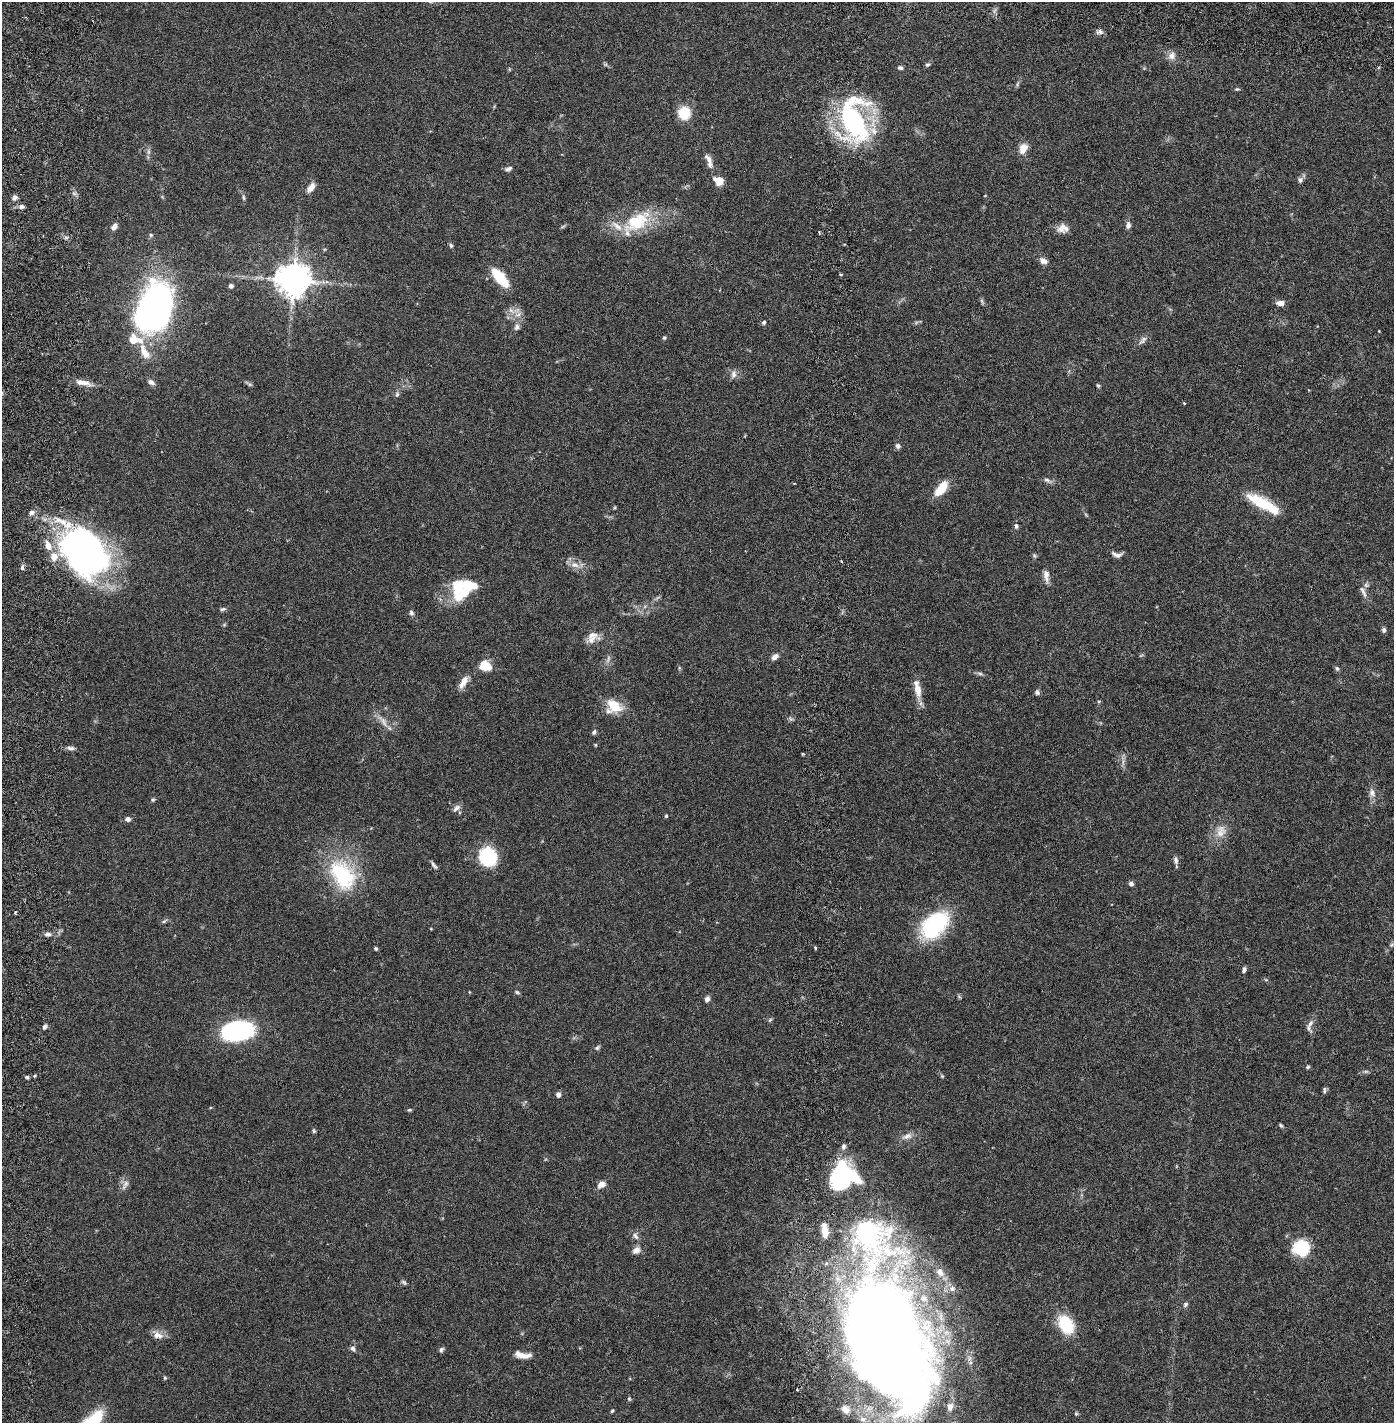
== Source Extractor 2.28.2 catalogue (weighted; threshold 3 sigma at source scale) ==
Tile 6 of 4 x 4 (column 2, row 2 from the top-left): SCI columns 1496-2887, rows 2930-4350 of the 5885 x 5856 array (HDU 1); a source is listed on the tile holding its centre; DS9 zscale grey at full resolution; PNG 1396 x 1425 px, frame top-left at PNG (2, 2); no overlay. Shown black and unused: <1% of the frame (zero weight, under 2 of 6 exposures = <1% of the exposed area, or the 3 px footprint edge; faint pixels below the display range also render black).
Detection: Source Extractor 2.28.2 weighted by HDU 2 'WHT'; one run over the whole footprint, this tile lists its part. Background 0.0405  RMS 0.004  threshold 0.0165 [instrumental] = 3 sigma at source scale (4.09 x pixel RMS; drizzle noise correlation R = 1.36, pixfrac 0.8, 0.05/0.05 arcsec/px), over >= 5 px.
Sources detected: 165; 1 too faint to see at this stretch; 5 inside a brighter object's white glare — not listed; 11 inside a brighter listed object's ellipse — not listed separately; the other 148 listed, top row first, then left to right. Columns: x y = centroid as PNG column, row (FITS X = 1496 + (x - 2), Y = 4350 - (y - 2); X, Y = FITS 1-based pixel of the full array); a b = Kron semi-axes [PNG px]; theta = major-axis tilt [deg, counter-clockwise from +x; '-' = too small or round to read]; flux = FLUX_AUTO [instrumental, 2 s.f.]
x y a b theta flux
1100 31 8 6 -1 0.72
1172 56 11 9 63 1.6
927 64 7 5 37 0.46
900 68 7 5 -12 0.54
1017 84 8 4 81 0.38
1237 89 7 4 0 0.33
684 113 10 10 - 7.1
854 120 49 29 -69 42
1023 148 13 9 62 2.4
148 152 7 4 90 0.58
709 159 15 7 -51 1.4
508 169 10 5 17 0.67
1300 180 7 6 - 0.67
719 181 12 9 -29 2.6
311 188 13 7 55 1.6
243 197 8 4 -88 0.43
14 198 6 6 - 0.95
22 206 6 6 - 0.79
637 222 40 21 32 12
1128 225 9 6 75 0.86
563 226 6 4 20 0.32
114 227 9 6 56 1.1
1062 228 14 11 49 1.9
819 232 4 3 - 0.25
151 235 6 5 - 0.41
451 245 6 4 -54 0.45
1043 261 10 7 -24 1.3
841 275 4 3 - 0.26
500 278 23 9 -49 7.8
293 280 10 10 - 420
231 286 4 4 - 0.58
982 301 10 4 -68 0.41
1281 303 8 6 4 1.6
154 308 34 22 68 130
518 314 11 6 22 1.3
764 322 5 4 - 0.45
517 327 10 7 66 0.88
1379 331 3 2 - 0.24
664 338 5 4 - 0.36
134 340 18 12 -10 4.6
1143 340 14 6 50 0.98
145 352 23 10 -62 3.6
733 374 12 7 81 1.1
151 382 9 6 -32 0.9
84 383 25 7 -11 2.2
250 385 6 4 -20 0.38
1098 386 6 4 -62 0.34
397 394 8 6 74 0.54
1184 403 4 3 - 0.19
898 446 7 6 - 0.7
1047 480 10 5 -19 0.73
794 484 3 2 - 0.15
941 488 18 9 53 5.1
1262 503 37 10 -29 10
614 508 5 3 - 0.22
31 512 7 6 - 0.77
1016 526 7 5 -87 0.58
85 551 50 37 -52 93
1117 555 13 6 -5 1
1034 556 6 5 - 0.37
841 561 3 2 - 0.21
574 565 12 8 -17 1.8
22 567 7 5 80 0.61
1046 576 17 7 -84 1.5
1366 585 8 6 -1 0.59
1363 592 19 6 -66 1.2
462 593 27 15 27 8.5
223 609 8 5 10 0.49
411 613 7 5 -71 0.55
1384 630 7 5 77 0.52
592 635 17 9 17 1.9
775 656 8 6 32 1.2
485 666 14 11 -21 3.7
679 668 6 3 74 0.26
1337 668 7 5 -58 0.46
980 673 8 4 -9 0.51
463 682 18 7 58 2
917 690 19 9 -77 2.8
1037 692 8 6 85 0.54
1099 702 5 4 - 0.29
614 706 19 13 -35 5.8
791 719 6 5 - 0.45
383 721 23 7 -53 2
594 732 7 5 63 0.49
71 748 10 6 -7 0.8
1123 762 13 3 90 0.71
1372 793 14 8 -76 1.4
153 800 5 5 - 0.38
456 808 11 6 38 0.96
666 816 5 4 - 0.27
128 819 6 5 - 0.83
1221 831 19 14 79 3.2
488 857 20 18 -66 12
1176 860 11 6 -80 0.85
434 865 12 4 -52 0.64
342 875 45 30 -57 19
1131 884 5 5 - 0.81
15 912 4 3 - 0.34
164 921 9 3 33 0.39
934 925 27 17 47 27
431 929 4 3 - 0.17
48 934 9 6 5 0.9
1391 945 6 5 - 0.39
815 947 3 3 - 0.36
376 949 4 4 - 0.36
1244 970 8 4 68 0.58
1266 980 6 3 -19 0.28
517 992 8 4 -25 0.41
707 999 7 5 69 0.89
770 1020 7 4 45 0.32
1310 1024 12 5 49 0.79
45 1027 6 5 - 0.66
237 1030 29 17 9 31
597 1048 8 5 39 0.5
1308 1067 6 4 27 0.34
1366 1071 9 4 0 0.47
34 1076 4 3 - 0.28
942 1076 6 4 -45 0.32
27 1077 5 5 - 0.37
1324 1090 9 4 -86 0.44
558 1095 6 5 - 0.85
409 1110 6 4 13 0.32
1281 1125 5 4 - 0.34
314 1131 6 4 -61 0.35
907 1136 16 8 20 1.6
843 1146 9 6 77 0.67
840 1177 30 18 80 25
601 1184 8 6 37 2.1
125 1185 16 6 61 1.1
825 1230 17 7 -82 3.4
635 1236 11 6 -51 0.94
1301 1248 18 17 - 9.3
636 1250 11 8 31 1.3
940 1272 12 8 -61 1.4
404 1282 8 5 -38 0.44
952 1289 7 7 - 0.66
1185 1304 8 6 47 0.52
1066 1324 21 14 -60 9.1
156 1334 12 9 -77 1.5
886 1340 125 65 -71 420
353 1348 8 6 -66 0.67
441 1350 7 5 60 0.5
522 1355 20 7 -8 2.2
165 1378 5 4 - 0.3
629 1399 6 5 - 0.31
846 1409 14 12 -48 2.3
612 1411 4 4 - 0.3
1076 1414 5 4 - 0.32